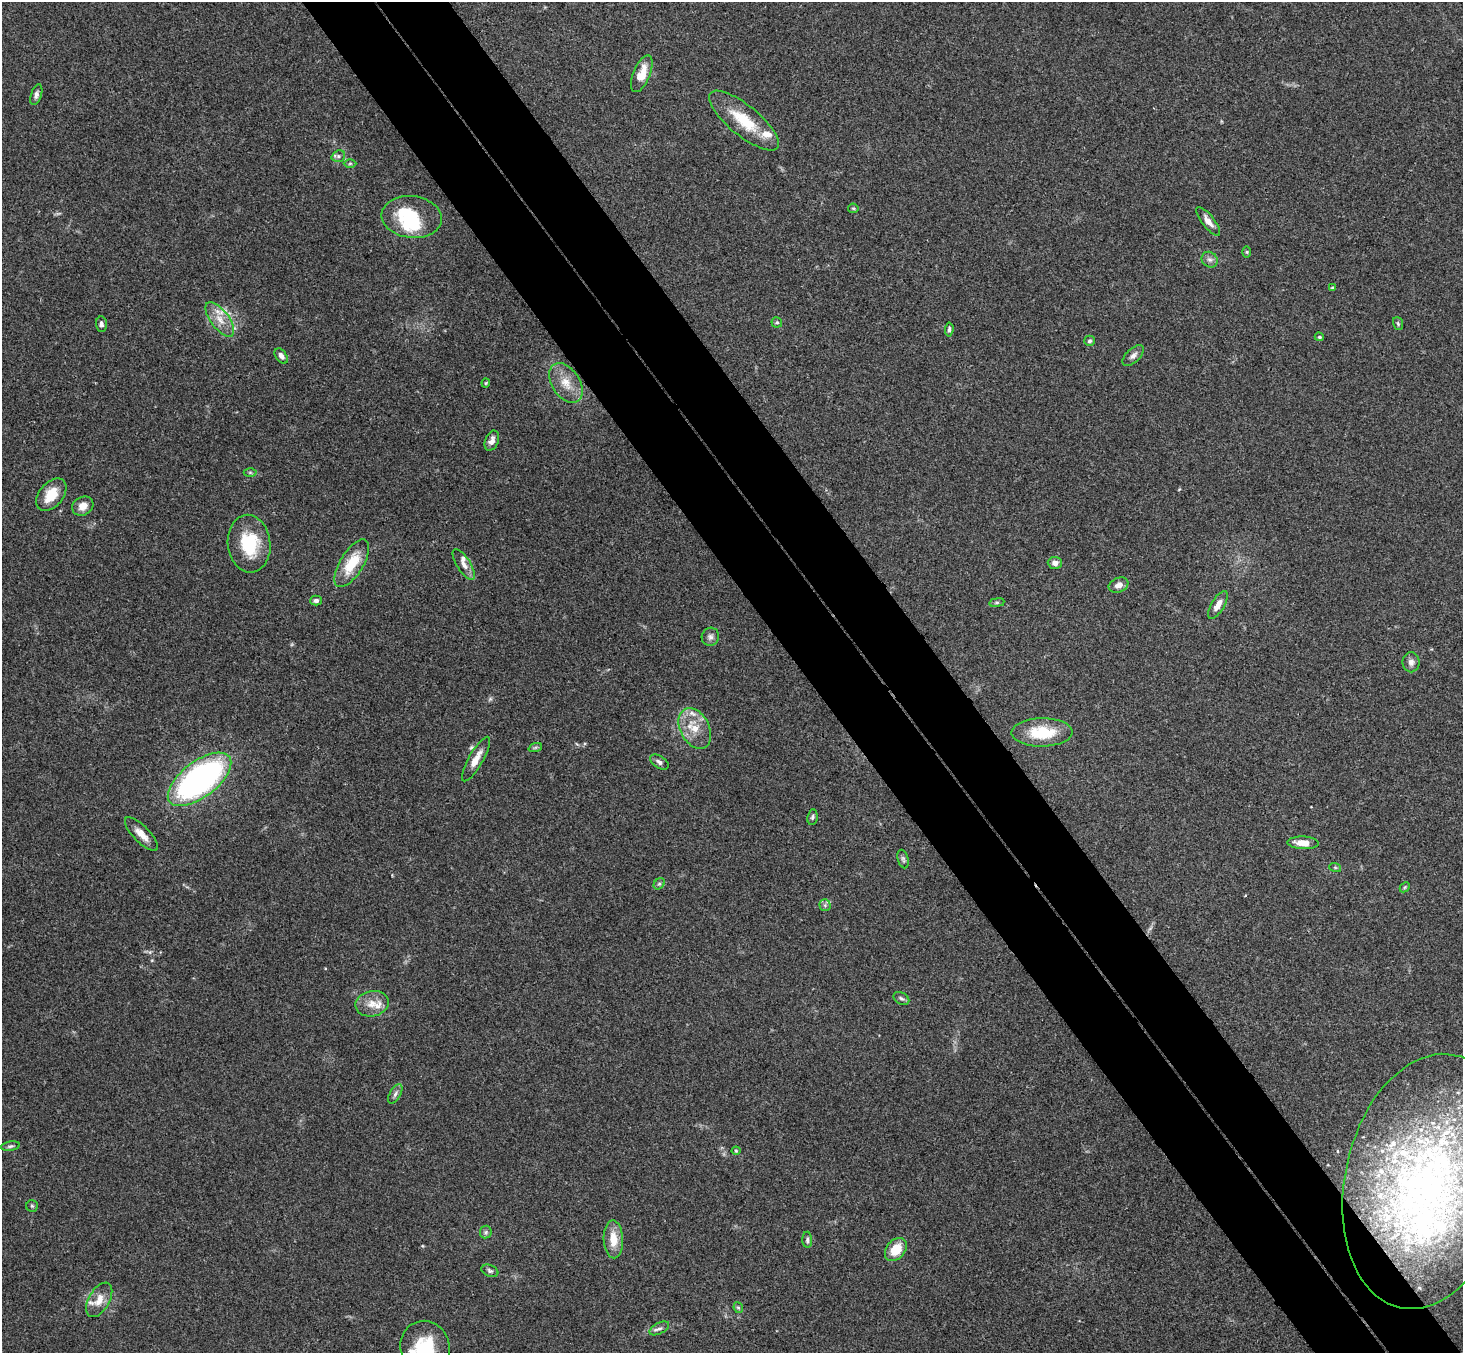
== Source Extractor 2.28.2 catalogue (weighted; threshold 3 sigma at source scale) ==
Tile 6 of 4 x 4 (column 2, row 2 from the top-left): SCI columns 1514-2974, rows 3031-4381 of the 5945 x 5925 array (HDU 1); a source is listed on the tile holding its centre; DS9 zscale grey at full resolution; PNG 1465 x 1355 px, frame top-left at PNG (2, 2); each listed source drawn as its Kron ellipse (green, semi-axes under 4 px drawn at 4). Shown black and unused: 10% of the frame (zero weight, under 3 of 4 exposures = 6% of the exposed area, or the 3 px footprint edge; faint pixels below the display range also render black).
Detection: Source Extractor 2.28.2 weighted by HDU 2 'WHT'; one run over the whole footprint, this tile lists its part. Background 0.22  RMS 0.0085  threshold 0.0381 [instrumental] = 3 sigma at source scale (4.5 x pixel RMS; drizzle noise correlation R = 1.50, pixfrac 1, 0.05/0.05 arcsec/px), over >= 5 px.
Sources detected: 81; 1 too faint to see at this stretch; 2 inside a brighter object's white glare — neither listed nor drawn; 12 inside a brighter listed object's ellipse — not listed separately; the other 66 listed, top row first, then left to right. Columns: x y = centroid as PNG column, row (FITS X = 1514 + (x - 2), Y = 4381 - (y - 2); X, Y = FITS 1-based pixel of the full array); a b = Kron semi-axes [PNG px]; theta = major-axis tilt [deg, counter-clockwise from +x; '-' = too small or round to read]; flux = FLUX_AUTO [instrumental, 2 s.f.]
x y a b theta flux
642 74 19 8 68 14
36 95 11 5 72 2.9
744 120 43 15 -39 32
338 156 7 5 21 2.1
350 163 6 4 1 1.3
853 208 5 4 - 1.1
412 217 30 21 -7 55
1208 221 17 6 -52 6.5
1247 252 6 4 -89 1.1
1210 260 8 7 - 3.6
1332 288 4 4 - 0.84
220 319 20 9 -53 12
777 322 5 5 - 1.4
1398 323 6 5 - 1.4
101 324 8 5 -87 2.6
949 329 7 4 85 1.9
1319 337 4 3 - 0.95
1089 341 5 5 - 1.8
1133 355 13 6 44 4
281 356 8 5 -54 3.5
486 383 4 4 - 0.87
566 383 22 13 -57 15
492 441 10 6 67 4.6
250 472 6 4 -1 1.2
51 495 19 12 50 17
83 506 11 9 28 7.7
249 544 29 21 -83 40
352 563 27 11 58 26
1055 563 7 6 - 4.1
464 564 17 6 -57 5.8
1118 585 10 7 21 5.3
316 601 6 5 - 2.2
997 603 7 4 8 1.5
1218 605 16 6 58 7.1
710 637 9 8 - 3.3
1411 662 10 8 -90 3.9
695 728 22 14 -62 18
1042 732 30 14 1 34
535 748 7 4 19 1.3
476 759 25 7 60 9.8
659 762 10 6 -33 3.1
200 779 37 18 37 260
812 817 8 5 82 1.7
141 834 22 8 -46 9.2
1303 843 15 6 -2 10
903 859 9 5 -75 2.1
1335 867 6 4 -19 1.1
659 884 6 5 - 1.6
1405 887 6 4 45 1.1
825 905 5 5 - 1.7
901 998 8 5 -30 1.9
372 1004 17 12 11 11
395 1094 11 5 61 2.9
10 1146 9 4 9 1.7
736 1151 4 4 - 0.89
1427 1181 129 82 78 460
32 1206 6 6 - 1.4
486 1232 6 6 - 1.8
613 1239 19 9 -87 15
807 1240 8 5 -88 1.9
896 1250 13 9 51 17
490 1271 9 5 -22 2.1
99 1300 19 10 60 10
738 1308 6 4 -66 1.4
659 1328 10 5 28 2.9
425 1347 27 24 -71 40
Isophote crosses this tile's border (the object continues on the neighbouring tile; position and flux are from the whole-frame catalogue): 2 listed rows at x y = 1427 1181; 425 1347